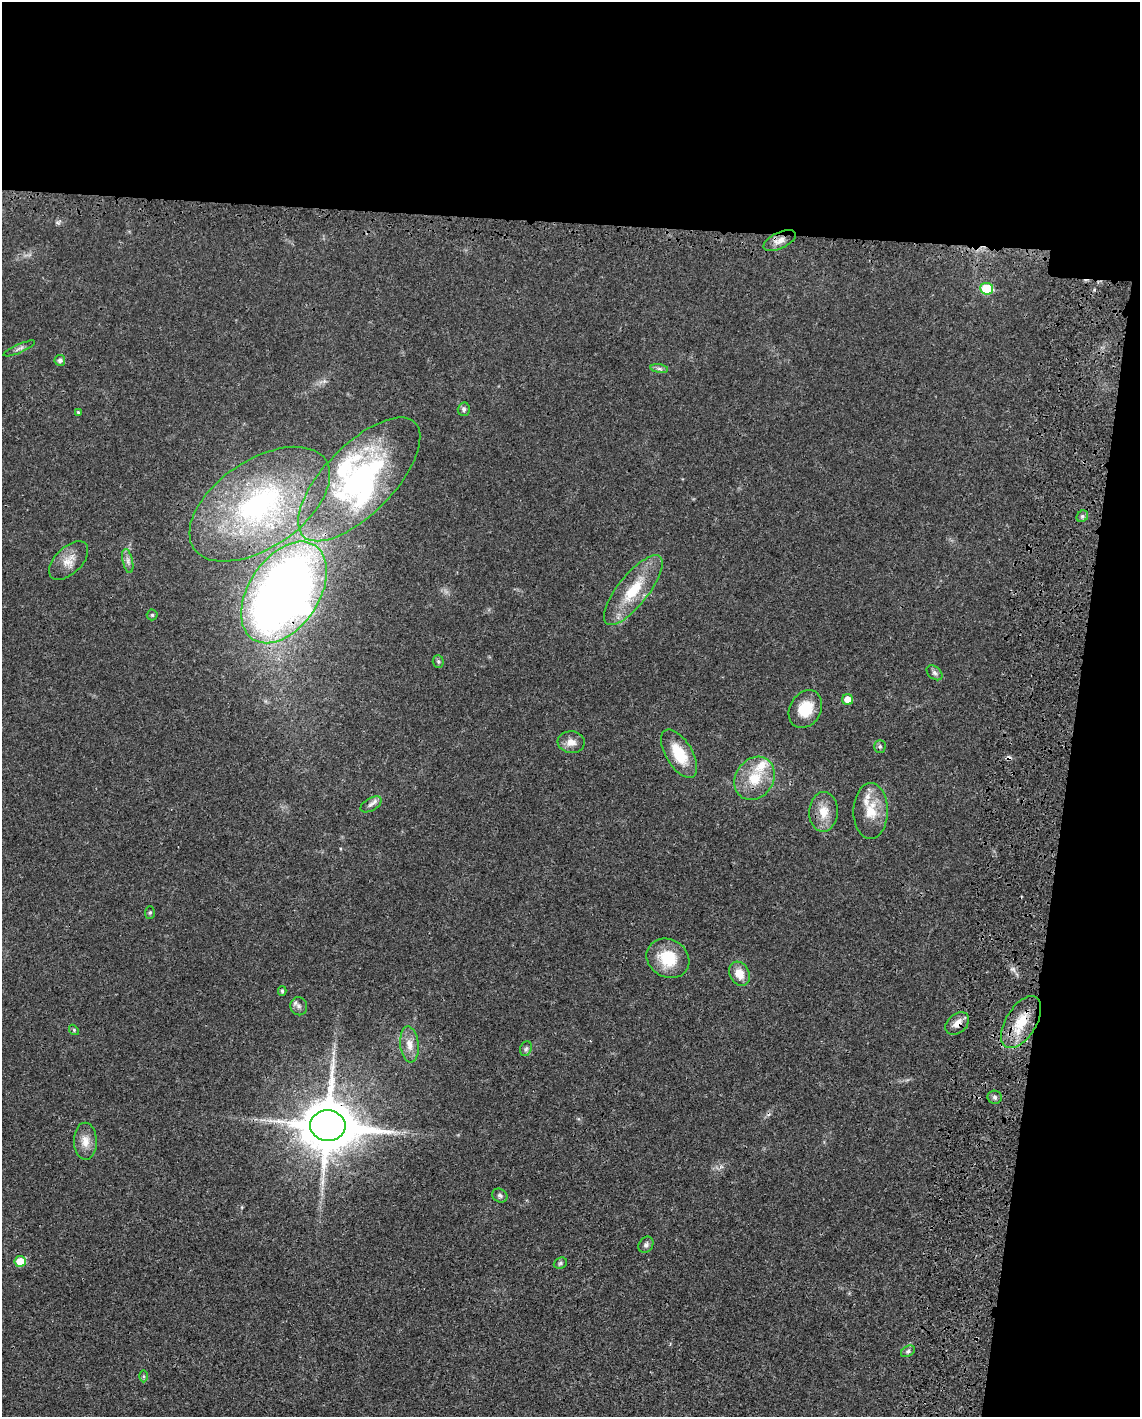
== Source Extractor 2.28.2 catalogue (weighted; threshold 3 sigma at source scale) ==
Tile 4 of 4 x 3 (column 4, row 1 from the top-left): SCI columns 3506-4643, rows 3090-4504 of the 4733 x 4651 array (HDU 1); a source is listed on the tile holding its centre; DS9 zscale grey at full resolution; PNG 1142 x 1419 px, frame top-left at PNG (2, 2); each listed source drawn as its Kron ellipse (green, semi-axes under 4 px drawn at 4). Shown black and unused: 22% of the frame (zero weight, under 3 of 4 exposures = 7% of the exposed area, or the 3 px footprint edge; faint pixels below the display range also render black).
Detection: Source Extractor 2.28.2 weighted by HDU 2 'WHT'; one run over the whole footprint, this tile lists its part. Background 0.0165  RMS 0.0028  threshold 0.0125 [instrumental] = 3 sigma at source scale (4.5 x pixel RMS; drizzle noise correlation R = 1.50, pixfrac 1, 0.05/0.05 arcsec/px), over >= 5 px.
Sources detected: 53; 1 inside a brighter object's white glare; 2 cosmic-ray / hot-pixel residue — neither listed nor drawn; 5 inside a brighter listed object's ellipse — not listed separately; the other 45 listed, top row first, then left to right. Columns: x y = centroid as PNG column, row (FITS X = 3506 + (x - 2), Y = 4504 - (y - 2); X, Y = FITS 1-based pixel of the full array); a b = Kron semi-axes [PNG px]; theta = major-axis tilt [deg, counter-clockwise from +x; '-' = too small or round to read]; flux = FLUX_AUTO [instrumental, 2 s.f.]
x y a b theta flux
780 240 17 8 25 2.4
987 289 6 6 - 10
19 348 17 4 24 0.89
60 360 5 5 - 0.94
659 369 9 4 -9 0.68
464 409 7 6 - 0.63
78 412 4 4 - 0.33
359 479 80 34 46 58
260 504 79 43 34 58
1082 516 6 5 - 0.58
69 561 24 13 44 3.8
128 561 12 5 -77 1.1
633 590 43 15 52 11
284 592 56 35 56 260
152 615 5 5 - 0.41
438 661 6 5 - 0.5
934 673 9 6 -40 0.82
848 700 5 5 - 3.5
805 709 20 15 60 6.9
571 742 13 11 -6 2.4
880 746 6 5 - 0.54
679 754 27 13 -58 8.8
755 778 23 19 56 8
371 804 11 6 30 1.1
871 811 28 17 90 7
823 812 20 14 88 4.7
150 912 6 5 - 0.45
668 958 22 19 -32 9.4
739 974 13 9 -62 3.7
282 991 5 4 - 0.36
299 1006 9 8 - 1.2
1021 1022 29 15 58 8.2
957 1023 13 9 41 2.3
74 1030 5 4 - 0.38
409 1044 18 9 -84 3
526 1049 7 5 67 0.68
995 1097 7 6 - 0.82
328 1126 18 15 -4 1600
85 1141 18 11 -89 3.2
500 1195 8 6 -31 0.79
646 1245 8 7 - 0.82
20 1261 5 5 - 6
560 1263 7 5 23 0.56
908 1351 7 5 30 0.63
143 1376 6 4 -90 0.42
Overlapping masked pixels (flux is a lower limit): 5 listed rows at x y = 780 240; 284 592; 1021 1022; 957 1023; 328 1126